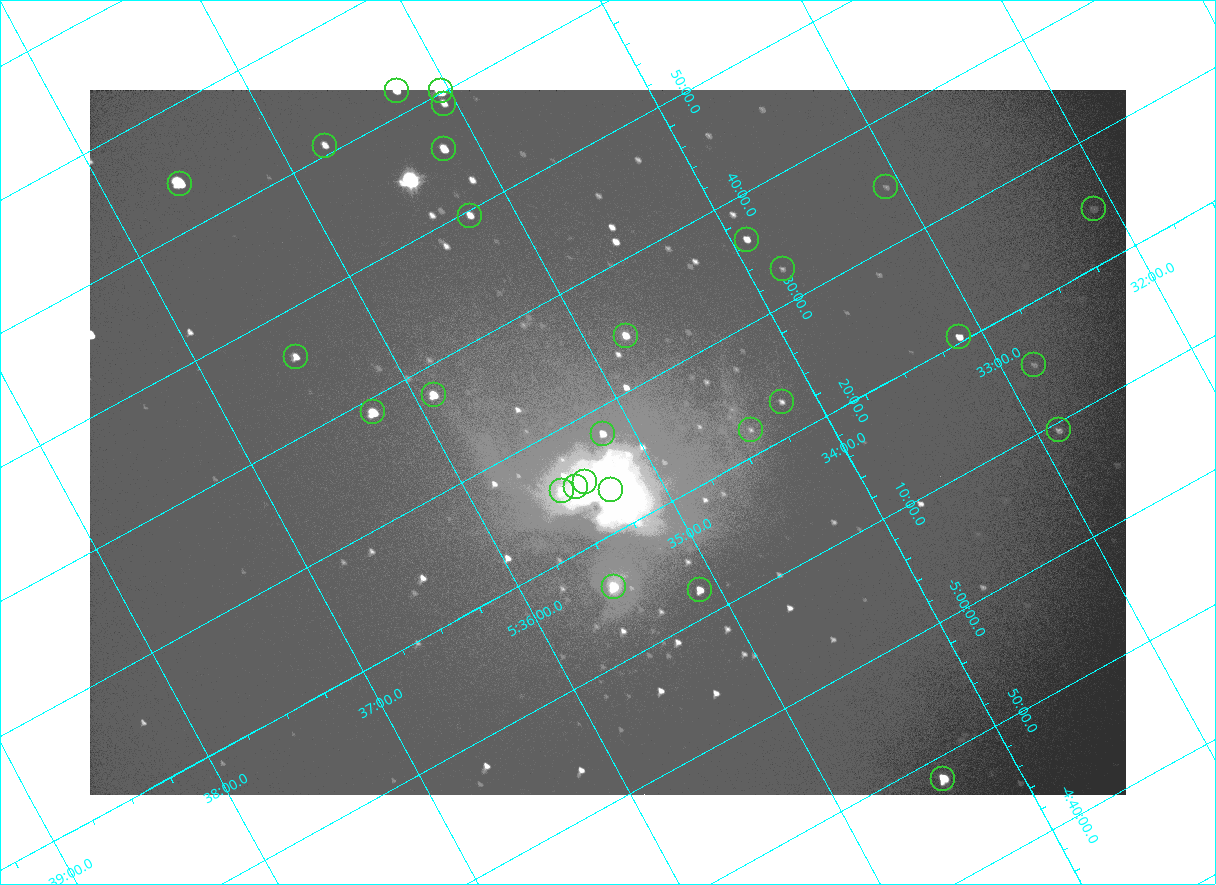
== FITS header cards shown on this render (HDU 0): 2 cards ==
NAXIS1  =                 2072
NAXIS2  =                 1410

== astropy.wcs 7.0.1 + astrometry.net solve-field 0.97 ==
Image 2072 x 1410 px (HDU 0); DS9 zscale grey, zoomed out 1/2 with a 90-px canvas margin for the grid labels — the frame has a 2x2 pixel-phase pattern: the four 2x2 pixel phases sit at different levels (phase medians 96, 100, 100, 168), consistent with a one-shot-colour (mosaic) sensor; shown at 1/2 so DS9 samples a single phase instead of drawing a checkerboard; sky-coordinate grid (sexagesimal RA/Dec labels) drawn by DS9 from the SOLVED WCS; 28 Tycho-2 reference stars matched to detected sources circled (green)
Header WCS: none
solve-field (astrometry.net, Tycho-2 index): SOLVED blind (the file carries no WCS)
Solved WCS: RA---TAN-SIP/DEC--TAN-SIP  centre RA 05:35:10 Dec -05:27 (83.79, -5.45 deg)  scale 2.55 arcsec/px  FOV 88.0' x 59.8'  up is -152 deg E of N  parity flipped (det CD > 0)
(file carries no celestial WCS; the grid is the blind solution)
Tycho-2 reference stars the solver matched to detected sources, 28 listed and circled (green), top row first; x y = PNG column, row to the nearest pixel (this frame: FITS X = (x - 90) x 2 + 1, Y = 1410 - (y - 90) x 2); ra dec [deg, ICRS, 3 dp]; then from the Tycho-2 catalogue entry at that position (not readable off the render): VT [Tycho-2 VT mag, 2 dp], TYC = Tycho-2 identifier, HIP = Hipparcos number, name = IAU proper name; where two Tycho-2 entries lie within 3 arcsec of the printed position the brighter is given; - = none
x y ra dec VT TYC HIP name
396 90 83.816 -6.033 7.12 4778-1358-1 - -
440 91 83.761 -6.002 4.70 4778-1403-1 26199 -
444 104 83.765 -5.984 8.95 4778-1377-1 - -
325 146 83.942 -6.013 8.95 4778-1351-1 - -
444 149 83.796 -5.927 7.42 4778-1370-1 - -
180 184 84.149 -6.065 5.71 4778-1379-1 26345 -
886 187 83.271 -5.577 10.70 4774-816-1 - -
1094 208 83.027 -5.407 10.64 4774-422-1 - -
470 216 83.808 -5.827 8.43 4778-1364-1 - -
747 240 83.480 -5.607 8.83 4774-850-1 - -
782 269 83.455 -5.546 10.93 4774-913-1 - -
626 336 83.696 -5.571 8.07 4774-809-1 - -
959 336 83.281 -5.341 8.59 4774-473-1 26021 -
296 356 84.122 -5.770 8.64 4778-1069-1 - -
1034 364 83.207 -5.255 10.70 4774-524-1 - -
434 394 83.975 -5.628 7.32 4778-1369-1 - -
782 402 83.546 -5.382 10.28 4774-846-1 - -
373 412 84.063 -5.648 6.51 4778-1378-1 26314 -
750 430 83.604 -5.368 10.89 4774-818-2 - -
1058 430 83.221 -5.156 10.21 4774-573-1 - -
602 434 83.791 -5.465 8.45 4774-849-1 - -
585 482 83.845 -5.416 5.03 4774-933-1 26235 -
576 486 83.860 -5.417 6.19 4774-934-1 - -
610 490 83.819 -5.390 5.06 4774-931-1 26221 -
562 491 83.881 -5.421 8.46 4774-935-1 - -
614 586 83.881 -5.267 6.87 4774-906-1 26258 -
700 590 83.776 -5.204 7.81 4774-915-1 - -
943 778 83.600 -4.804 6.81 4774-926-1 26137 -